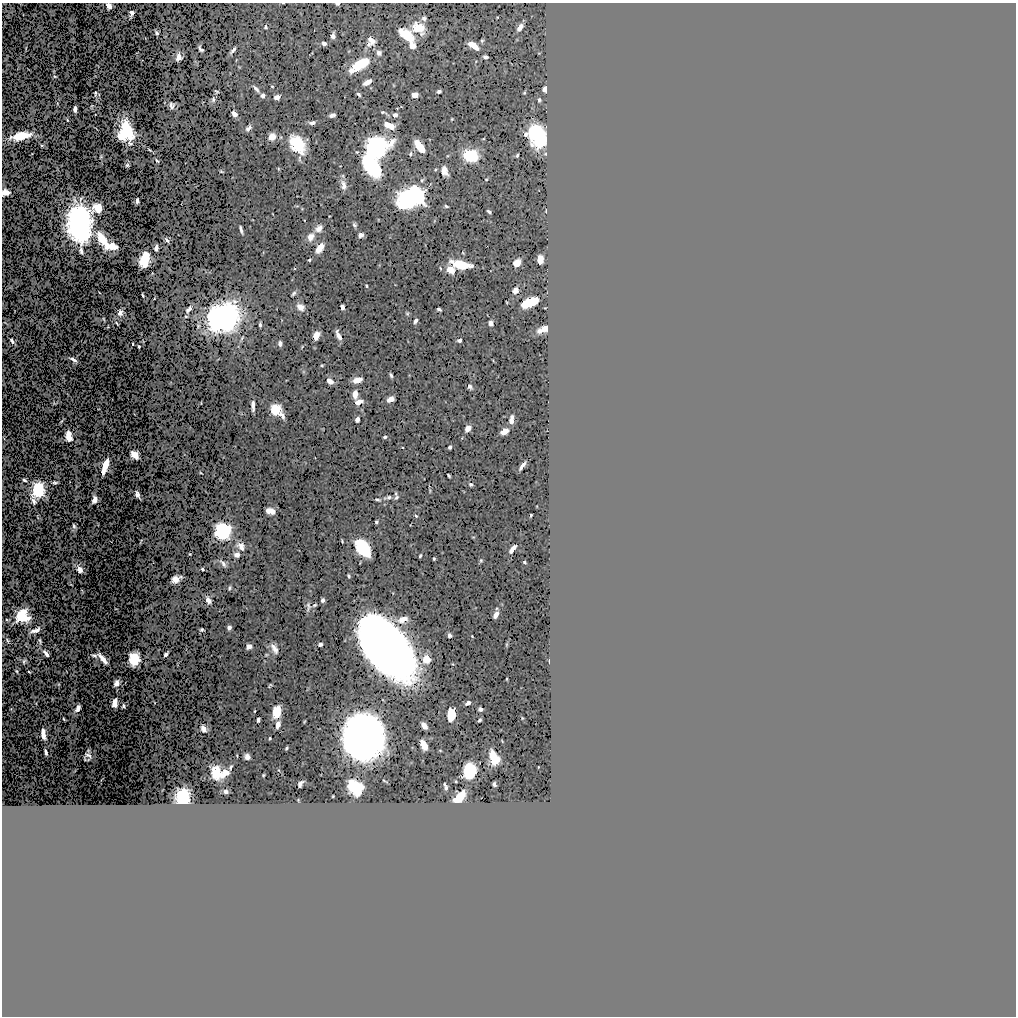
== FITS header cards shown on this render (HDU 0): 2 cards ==
NAXIS1  =                 1014
NAXIS2  =                 1014

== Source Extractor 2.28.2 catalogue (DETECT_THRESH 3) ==
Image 1014 x 1014 px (HDU 0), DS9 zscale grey, 1 PNG px = 1 image px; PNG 1018 x 1018 px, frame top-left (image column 1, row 1014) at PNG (2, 3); no overlay
Background 0.532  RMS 0.013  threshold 0.0385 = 3 sigma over >= 5 px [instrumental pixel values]
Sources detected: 216; all 216 listed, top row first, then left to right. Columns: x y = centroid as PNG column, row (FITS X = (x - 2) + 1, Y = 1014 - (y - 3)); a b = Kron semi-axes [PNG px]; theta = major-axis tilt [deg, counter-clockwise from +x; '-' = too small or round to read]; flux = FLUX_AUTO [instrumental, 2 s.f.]
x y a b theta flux
338 4 4 3 - 1.4
109 6 5 4 - 5.8
132 13 5 3 - 1.7
424 18 6 5 - 2.1
265 27 4 3 - 1.4
419 27 10 9 - 18
520 27 6 4 57 3.9
157 33 5 4 - 0.93
407 35 15 7 -37 23
333 36 4 4 - 3
371 40 11 7 -47 4.4
324 43 4 4 - 2.2
368 44 5 5 - 1.7
473 45 10 5 -32 8.6
413 46 8 6 -80 4.5
200 49 6 3 -48 1.5
233 50 6 3 51 1.9
379 53 6 6 - 2.2
179 57 6 4 82 4.3
485 57 4 3 - 2
359 65 24 9 33 22
367 82 7 4 30 5.5
272 86 3 2 - 0.61
256 89 10 4 -47 2
545 89 5 4 - 5.5
439 91 4 3 - 1.5
95 93 5 3 - 0.81
359 94 5 4 - 1.5
415 95 5 4 - 6.1
263 96 5 5 - 2.1
277 97 5 4 - 4.1
213 99 7 5 -89 1.6
539 100 3 3 - 0.97
172 106 5 4 - 2.1
75 109 5 3 - 3.2
383 112 5 4 - 0.87
234 114 5 4 - 4.9
332 115 6 4 16 2.4
395 115 5 5 - 2.9
67 120 3 2 - 0.48
312 123 7 4 9 2.5
389 125 9 5 -24 10
248 128 7 5 38 2.7
127 130 14 8 -69 35
526 134 5 4 - 1.6
21 136 15 6 11 18
120 136 8 5 -42 7.1
538 136 17 11 -73 69
272 137 8 7 - 5.9
298 144 17 11 -56 31
419 146 10 5 -54 23
376 147 14 12 23 160
411 154 6 3 81 0.88
517 155 3 2 - 0.82
470 156 9 7 -14 52
157 161 4 2 - 0.96
127 165 4 4 - 1.1
372 166 19 10 -56 73
444 171 8 6 -74 5.5
343 185 13 7 -83 4.3
5 192 7 5 8 4.6
419 198 6 5 - 100
407 199 19 9 54 170
137 201 4 3 - 2.1
446 206 5 3 - 0.99
98 208 8 7 - 10
489 211 4 2 - 1.3
79 223 22 13 -84 290
354 225 6 5 - 1.5
319 228 11 7 46 4.4
241 229 7 3 -74 1.8
361 235 5 4 - 2.9
311 237 11 8 63 5.2
102 238 13 7 -62 16
167 240 5 3 - 1.8
111 246 12 6 -6 11
156 248 5 3 - 2.3
320 248 8 4 54 12
81 251 5 3 - 2.1
144 259 11 7 73 23
540 259 7 4 -90 9.1
309 260 3 3 - 0.97
517 263 6 5 - 9
461 264 15 6 -12 24
450 269 6 5 - 11
366 286 3 2 - 0.97
515 290 5 4 - 6.6
294 293 7 3 48 1.4
143 295 3 2 - 0.68
529 303 13 6 24 31
301 307 7 6 - 6.3
342 307 4 4 - 2.8
189 309 9 4 47 2.7
439 309 4 3 - 1.3
120 313 4 3 - 7.6
223 318 18 15 27 280
416 321 5 3 - 2.4
491 323 4 4 - 3.9
260 325 4 3 - 1.2
544 329 10 5 22 8
338 335 10 3 -64 3.8
316 336 8 5 77 5.9
459 340 5 4 - 1.8
12 341 5 3 - 2.1
280 343 5 3 - 2.3
133 344 3 2 - 0.57
139 346 3 2 - 0.74
73 359 6 3 -32 2.5
322 365 5 3 - 0.81
391 375 4 2 - 1.3
357 380 9 5 15 5.6
330 381 6 4 -34 5.8
470 386 5 5 - 2
355 394 6 4 86 7.6
390 399 5 4 - 7.7
359 402 8 5 20 4.8
253 406 9 3 -88 3.3
276 410 7 7 - 25
282 416 9 5 -65 3.2
357 419 5 4 - 3.6
511 421 7 4 84 7.9
468 428 6 5 - 5.6
504 432 6 4 31 6.6
68 436 8 5 -80 12
385 437 3 3 - 1.5
450 447 4 3 - 1.6
134 455 7 4 -45 11
105 466 12 4 72 16
522 466 7 3 52 2.8
449 475 4 2 - 0.89
24 480 4 3 - 1.3
55 483 4 3 - 1.3
471 485 5 4 - 1.3
38 490 9 7 -88 61
137 495 6 4 -67 2.2
389 497 6 5 - 1.6
396 497 7 5 64 1.8
95 499 6 4 75 5.4
377 499 7 3 -11 1.2
34 501 8 4 -64 2.2
270 511 8 5 -11 7.2
531 515 3 2 - 0.61
416 516 4 3 - 0.81
376 522 3 3 - 0.95
74 526 6 4 -79 1.4
223 531 10 9 - 98
241 547 10 7 -60 4.7
363 548 13 8 -52 83
512 549 8 3 52 4.8
237 555 5 5 - 3.8
420 556 4 3 - 1
434 559 3 2 - 0.84
524 562 3 2 - 0.8
223 563 10 4 -50 2.2
80 569 7 5 -57 4.1
202 569 3 2 - 0.89
349 576 4 2 - 1
175 579 6 6 - 4.4
230 588 6 3 82 1.1
208 600 5 4 - 5.2
323 600 4 3 - 1.6
308 606 13 4 -90 2.2
496 615 6 4 60 4.5
22 616 8 8 - 41
403 619 12 7 20 7.1
229 627 4 3 - 2.4
35 630 9 4 20 3.9
202 630 3 3 - 0.92
449 635 4 4 - 1.6
40 641 6 3 -72 1
320 644 4 3 - 2
249 646 5 4 - 4.7
387 646 47 24 -51 1600
274 648 13 5 -59 3.7
46 654 6 3 -53 3.9
166 654 4 3 - 1.6
94 655 6 4 -25 1.4
103 659 11 4 -50 7.2
134 659 9 8 - 23
426 659 7 7 - 13
24 661 6 4 64 1.1
16 671 4 2 - 0.73
29 672 3 2 - 0.57
117 683 5 4 - 3.6
115 703 7 4 85 6
468 703 5 3 - 2.8
124 706 4 3 - 1.5
78 708 6 4 61 4
480 709 3 3 - 1.8
277 711 9 6 79 16
451 714 10 6 86 14
64 719 3 2 - 0.56
258 720 4 3 - 2.1
479 720 3 2 - 0.88
278 725 7 5 72 4.2
424 726 6 4 -53 5.6
203 729 6 4 -61 5
43 734 10 4 -84 6.1
363 737 22 20 -75 1400
270 738 3 2 - 0.67
424 745 8 5 -60 14
286 748 4 3 - 0.84
46 752 5 3 - 1.8
88 755 7 3 -26 1.2
247 757 5 4 - 3
494 758 12 6 -61 16
470 770 11 9 -82 33
216 772 9 6 -82 21
225 773 9 6 35 6.2
300 784 6 3 69 1.8
494 784 4 3 - 1.2
446 786 7 3 -71 1.7
355 788 12 8 -37 44
226 791 4 3 - 1.6
183 797 9 8 - 52
460 797 11 5 49 21
At the frame edge (FLAGS 8, measured only in part): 3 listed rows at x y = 338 4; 109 6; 5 192